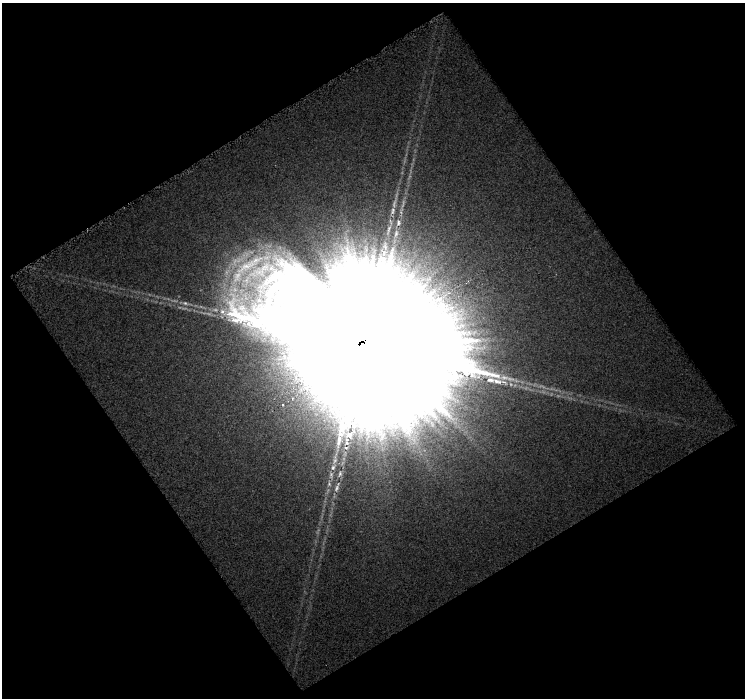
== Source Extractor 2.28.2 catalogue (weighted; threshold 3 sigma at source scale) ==
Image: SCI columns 1-743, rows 26-721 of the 747 x 742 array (HDU 1 of 3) = the unmasked area's bounding box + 8 px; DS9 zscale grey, full resolution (1 PNG px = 1 image px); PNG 747 x 700 px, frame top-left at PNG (2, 3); no overlay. Shown black and unused: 50% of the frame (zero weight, under 8 of 16 exposures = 4% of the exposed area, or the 3 px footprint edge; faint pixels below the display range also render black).
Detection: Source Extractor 2.28.2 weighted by HDU 2 'WHT'. Background 0.00563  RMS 0.0062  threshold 0.0253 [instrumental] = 3 sigma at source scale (4.09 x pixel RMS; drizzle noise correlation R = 1.36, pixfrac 0.8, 0.0396/0.0396 arcsec/px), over >= 5 px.
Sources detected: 9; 2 too faint to see at this stretch — not listed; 1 inside a brighter listed object's ellipse — not listed separately; the other 6 listed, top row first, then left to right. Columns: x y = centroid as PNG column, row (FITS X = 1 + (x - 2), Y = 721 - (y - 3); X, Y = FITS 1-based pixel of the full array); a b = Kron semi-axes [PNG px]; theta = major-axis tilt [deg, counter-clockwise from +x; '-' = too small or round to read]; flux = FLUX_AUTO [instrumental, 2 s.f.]
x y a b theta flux
393 211 12 7 72 3.4
396 234 15 8 69 5.6
363 345 63 47 -26 63000
283 405 5 4 - 0.97
333 467 11 8 58 3.6
340 474 12 6 69 2.8
Overlapping masked pixels (flux is a lower limit): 1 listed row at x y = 363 345